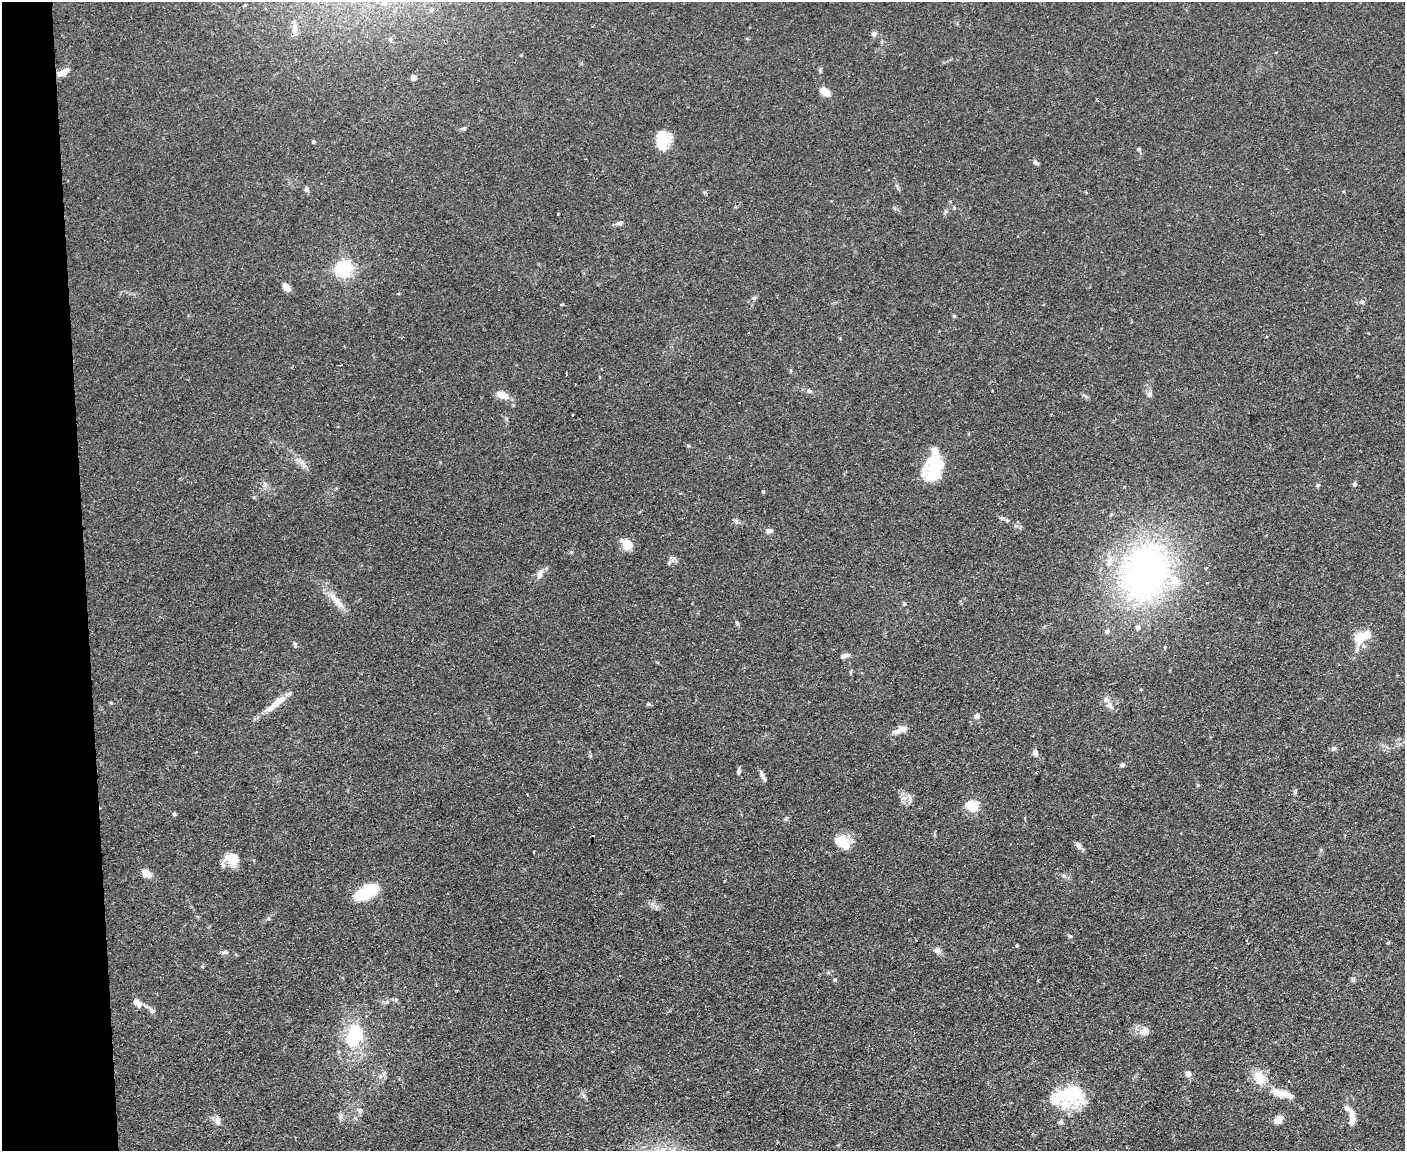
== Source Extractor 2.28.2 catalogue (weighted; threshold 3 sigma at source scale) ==
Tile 4 of 3 x 4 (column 1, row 2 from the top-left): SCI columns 129-1531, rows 2300-3448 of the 4575 x 4598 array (HDU 1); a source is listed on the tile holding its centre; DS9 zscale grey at full resolution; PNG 1407 x 1153 px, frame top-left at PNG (2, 2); no overlay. Shown black and unused: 6% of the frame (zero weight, under 2 of 3 exposures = <1% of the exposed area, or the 3 px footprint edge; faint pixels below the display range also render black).
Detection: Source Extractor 2.28.2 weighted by HDU 2 'WHT'; one run over the whole footprint, this tile lists its part. Background 0.083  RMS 0.0059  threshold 0.0264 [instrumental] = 3 sigma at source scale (4.5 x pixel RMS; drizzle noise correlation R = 1.50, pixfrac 1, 0.05/0.05 arcsec/px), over >= 5 px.
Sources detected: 105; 4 inside a brighter object's white glare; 1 cosmic-ray / hot-pixel residue — not listed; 7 inside a brighter listed object's ellipse — not listed separately; the other 93 listed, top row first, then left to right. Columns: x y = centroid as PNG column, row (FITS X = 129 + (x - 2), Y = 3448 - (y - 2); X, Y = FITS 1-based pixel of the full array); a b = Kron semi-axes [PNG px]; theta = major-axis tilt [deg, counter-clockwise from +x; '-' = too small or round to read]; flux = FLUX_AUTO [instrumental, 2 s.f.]
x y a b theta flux
384 2 7 6 - 1.9
431 10 5 4 - 1.2
294 28 16 7 90 3.4
874 34 6 6 - 2
63 72 14 6 24 5
413 77 4 4 - 3.5
825 92 12 8 -31 5.9
464 128 7 3 0 0.93
662 140 18 13 85 18
313 141 4 4 - 0.92
1139 149 5 4 - 0.84
1036 162 7 5 -39 1.5
307 189 7 4 32 1.1
954 208 5 3 - 0.57
945 212 7 4 72 0.99
557 214 3 3 - 1.2
620 223 9 5 18 1.8
344 268 6 6 - 190
286 287 11 7 -57 4.2
754 298 6 5 - 1.1
1362 302 7 5 21 1.3
562 304 4 3 - 1.9
954 316 4 4 - 0.84
566 373 3 2 - 0.58
600 377 4 3 - 0.61
809 391 8 5 -10 1.5
992 391 2 2 - 0.49
1150 394 9 7 67 1.9
502 395 15 9 -15 5.5
572 415 3 2 - 0.74
935 451 12 9 -70 4.1
301 462 7 4 -71 1.9
933 474 31 16 41 16
1355 484 6 5 - 1.1
1318 485 6 4 16 1
1007 520 6 5 - 1.1
736 521 7 5 -47 1.3
769 531 8 6 2 2.1
628 544 17 10 -44 6.2
673 559 8 7 - 1.9
1145 572 79 62 70 190
540 574 13 8 71 3.4
337 601 29 7 -45 7.1
904 603 6 4 90 0.86
737 623 6 4 -66 0.84
1360 637 17 13 74 12
295 644 6 4 -46 0.94
844 656 11 6 23 2.2
1141 690 4 3 - 0.43
278 702 23 9 35 7.9
648 704 6 4 -18 0.81
1110 705 13 7 -61 3.6
976 716 8 6 18 2.4
897 731 17 7 18 4.1
1334 748 7 6 - 1.3
1035 752 7 5 -75 2.6
1122 765 5 5 - 1.4
738 771 9 4 78 1.2
762 775 16 4 -64 2.1
1197 785 5 3 - 0.68
1295 791 8 4 90 0.94
904 798 9 4 8 1.7
909 798 15 4 -73 1.8
971 806 15 13 -27 10
174 814 4 4 - 0.96
592 836 3 3 - 2.9
842 842 20 13 -38 11
1078 845 10 6 -57 2.2
534 852 3 2 - 0.59
232 859 17 15 -29 9.5
147 873 12 8 -35 4.5
1064 876 6 4 -19 1.1
364 893 23 13 20 21
1070 936 6 5 - 0.95
1017 946 3 3 - 1.1
937 950 10 7 -44 2.6
225 952 9 5 15 1.4
835 980 5 4 - 0.84
1353 980 6 6 - 1
396 1000 6 4 -72 0.79
136 1002 10 7 -27 2.8
152 1010 10 6 -53 1.9
1145 1031 14 10 34 4.1
354 1036 26 16 72 36
1188 1073 5 5 - 4.5
1259 1078 20 15 -53 11
1072 1094 32 20 13 41
1282 1094 26 7 -15 9.7
360 1111 7 6 - 1.7
1278 1119 9 6 40 5.7
1352 1120 24 7 -89 6.6
217 1121 10 8 85 2.8
1061 1122 6 5 - 1.5
Isophote crosses this tile's border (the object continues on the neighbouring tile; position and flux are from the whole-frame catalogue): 1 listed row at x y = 384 2
Unlisted compact peaks at least as high as the median listed source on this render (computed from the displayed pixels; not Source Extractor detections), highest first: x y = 763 491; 688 446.